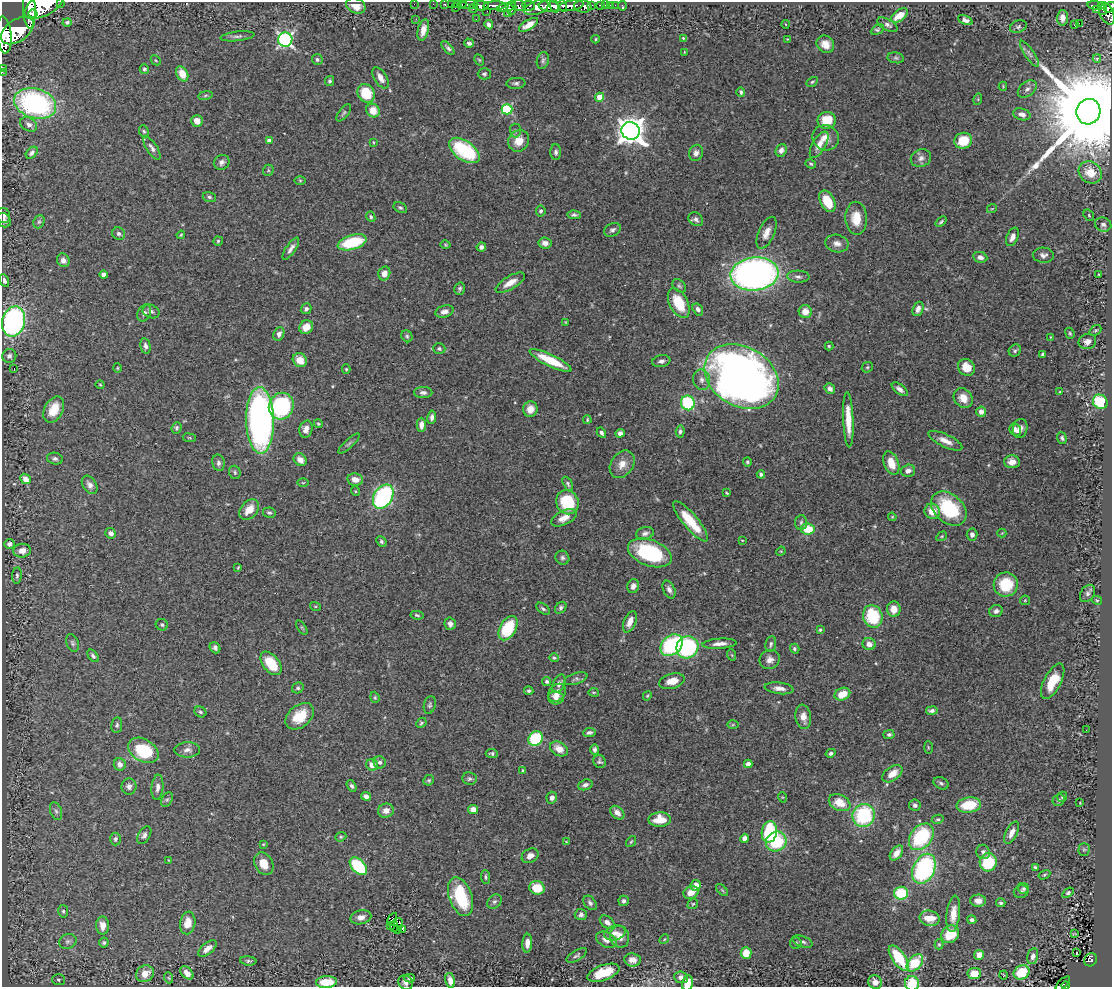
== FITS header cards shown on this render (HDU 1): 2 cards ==
NAXIS1  =                 1110
NAXIS2  =                  985

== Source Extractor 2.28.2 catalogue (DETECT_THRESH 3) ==
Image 1110 x 985 px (HDU 1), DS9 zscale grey, 1 PNG px = 1 image px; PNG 1114 x 989 px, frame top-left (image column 1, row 985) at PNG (2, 2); each listed source drawn as its Kron ellipse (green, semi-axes under 4 px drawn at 4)
Background 0.838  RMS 0.04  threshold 0.119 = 3 sigma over >= 5 px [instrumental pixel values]
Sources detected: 452; all 452 listed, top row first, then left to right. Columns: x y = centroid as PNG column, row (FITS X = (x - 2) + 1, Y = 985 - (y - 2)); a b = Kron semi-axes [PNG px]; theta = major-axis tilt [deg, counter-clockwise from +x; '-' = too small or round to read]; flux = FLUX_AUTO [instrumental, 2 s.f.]
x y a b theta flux
60 3 3 2 - 68
414 4 2 2 - 6.2
433 4 2 2 - 7.5
445 4 3 3 - 27
451 4 2 2 - 9.6
457 4 3 3 - 14
469 4 9 3 1 75
44 5 21 10 29 4700
462 5 4 3 - 32
600 5 4 3 - 47
605 5 2 2 - 4.8
610 5 2 2 - 8.5
615 5 2 2 - 4.7
1096 5 8 4 -7 160
356 6 10 7 -23 32
481 6 8 4 -6 660
495 6 11 4 1 970
519 6 7 5 -16 430
529 6 6 5 - 360
549 6 10 5 -7 1800
554 6 7 3 -71 570
563 6 6 4 -66 520
571 6 12 5 10 1200
583 6 8 6 -7 360
591 6 4 3 - 210
622 6 5 3 - 8.9
1101 6 4 3 - 150
506 7 9 4 16 480
1110 7 6 4 37 300
455 8 3 2 - 50
512 8 7 3 80 360
536 8 13 6 18 1100
29 9 20 6 -88 3600
473 9 4 3 - 14
1096 10 3 2 - 13
1103 10 5 2 - 80
487 11 2 2 - 4.2
1107 13 12 7 -65 600
33 14 4 4 - 830
507 14 2 2 - 8.3
899 15 10 5 38 41
1062 18 7 6 - 17
416 19 2 2 - 1.9
476 19 2 2 - 4.6
965 20 8 4 -24 10
67 22 4 4 - 5.2
1079 23 3 2 - 580
785 24 4 3 - 1.9
489 25 5 4 - 9.2
528 25 11 4 31 24
888 25 11 5 -28 8.6
1074 25 3 2 - 7.9
1018 27 8 6 21 6.4
423 30 11 5 75 22
877 30 7 4 29 5.3
17 31 18 11 34 6200
4 35 19 7 -84 5200
237 36 17 4 6 10
683 38 4 3 - 2.9
285 39 7 7 - 630
596 39 4 3 - 2.4
787 39 2 2 - 1.6
469 43 5 4 - 7
825 44 9 8 - 24
448 48 8 4 -47 6.9
684 52 3 2 - 2
1029 54 15 5 -56 11
896 58 8 5 -10 5.6
1097 58 4 3 - 4.1
317 59 5 5 - 5.9
156 60 5 3 - 3
479 60 6 4 -58 3.7
543 60 8 6 74 7
2 68 3 2 - 2.3
144 69 4 4 - 5.8
2 72 2 2 - 11
182 74 8 5 -63 38
484 74 6 5 - 5
381 78 12 6 -59 20
330 81 5 4 - 4.8
812 82 6 4 30 4
516 83 9 5 2 7.5
1003 86 4 4 - 2.6
1027 89 10 7 37 12
741 92 4 3 - 5.3
366 93 10 8 -55 100
205 95 7 4 10 4.3
599 97 4 4 - 52
978 99 6 3 73 3.1
35 103 21 14 -16 510
507 109 5 5 - 220
373 111 7 6 - 38
1088 112 13 12 - 81000
344 113 10 5 52 5.4
1022 114 9 5 -16 16
827 120 9 8 - 59
197 121 6 5 - 25
29 124 9 6 -30 12
515 130 7 5 -88 5.3
144 131 6 5 - 4.4
631 131 9 8 - 3500
826 138 13 12 - 28
269 141 4 4 - 17
519 141 11 10 - 32
963 141 9 8 - 73
373 142 3 2 - 1.9
819 145 15 6 60 22
152 148 13 5 -57 12
464 150 17 9 -35 210
781 150 6 5 - 11
556 152 8 5 -89 6.8
32 153 7 5 47 9.2
696 153 8 7 - 13
921 158 10 8 23 13
222 162 8 7 - 9.9
811 164 5 4 - 4
268 170 6 5 - 4.1
1090 172 12 10 -38 54
300 180 6 4 -1 3.4
209 197 6 5 - 5.3
827 201 11 7 -62 66
400 208 7 5 -29 4.9
992 208 5 3 - 2.2
541 211 5 5 - 6
4 215 7 6 - 6.9
574 215 7 4 -3 6.5
1089 215 6 5 - 3.5
371 217 5 4 - 5.5
856 218 16 11 -87 48
696 219 8 6 -39 8.6
4 220 8 6 -41 8.5
39 222 7 5 68 5.4
941 222 6 3 39 4.1
1103 224 8 7 - 8.9
612 230 9 6 26 8.3
766 233 17 8 66 22
119 234 7 6 - 7.2
181 235 4 3 - 2.6
1012 237 10 5 65 16
218 241 5 4 - 3.7
352 242 15 7 17 150
545 243 7 5 -10 12
837 243 12 8 -10 16
446 245 5 4 - 3.3
481 247 5 4 - 9.6
291 249 13 5 56 12
1043 255 10 7 -2 11
980 257 7 5 -11 12
63 260 7 6 - 11
384 273 7 6 - 21
754 274 24 16 6 1300
104 275 4 4 - 20
1099 275 3 2 - 2.2
798 277 11 6 -3 9.9
4 281 7 4 -65 7
510 283 16 6 30 27
679 286 8 5 -44 5.3
460 289 6 5 - 5.8
679 303 16 9 -62 82
306 309 6 5 - 6.6
698 309 6 5 - 9.8
918 309 7 5 69 14
151 311 9 6 -23 8.4
444 312 9 6 17 14
805 312 6 6 - 24
144 313 9 6 62 8.9
14 321 15 11 76 660
565 322 4 2 - 1.8
306 327 7 6 - 35
1095 330 6 4 40 3.7
1070 333 6 4 -69 3.9
279 334 7 5 66 11
407 336 6 5 - 4.7
1051 337 4 4 - 2
1087 342 9 7 20 17
145 346 8 5 -77 8.2
829 346 4 4 - 3.5
439 349 6 5 - 5.3
1015 351 6 5 - 5.8
1043 354 4 3 - 4.6
9 356 7 7 - 9
300 360 7 6 - 32
550 360 23 6 -26 86
661 361 9 6 10 9.8
867 367 6 5 - 4.2
966 367 9 8 - 39
14 368 2 2 - 43
117 368 4 4 - 2.9
346 369 4 4 - 3.4
741 377 39 30 -31 2100
702 380 10 8 -79 16
100 385 4 3 - 2.7
830 389 6 4 -50 11
900 389 9 4 -39 12
423 392 9 5 -1 9.1
1060 392 4 3 - 2.7
963 398 10 8 -48 31
1100 402 8 7 - 140
688 403 7 7 - 180
281 406 13 12 - 300
530 409 8 7 - 22
54 410 14 9 62 57
981 412 5 5 - 16
432 417 6 4 81 9
260 420 33 14 -88 1100
587 420 4 3 - 3.5
848 420 27 5 -87 51
318 424 4 4 - 3.3
421 425 7 4 88 15
176 428 6 5 - 4.9
1020 428 9 7 77 16
306 429 8 6 75 17
1015 430 6 5 - 13
680 431 6 4 85 5.8
601 433 5 3 - 7.3
620 433 5 4 - 9.5
189 438 6 3 -8 2.8
1062 438 6 4 -70 6.6
945 441 18 6 -26 25
349 444 14 3 42 5.7
55 459 8 6 -12 7.3
300 460 7 5 -44 20
747 462 4 4 - 4.1
1012 462 8 6 2 17
218 463 8 6 -80 8.3
891 463 12 7 -69 38
622 464 15 11 55 27
908 471 7 6 - 13
235 472 7 5 -73 5.6
761 474 4 3 - 5.9
25 479 6 4 -41 22
355 479 8 6 -10 23
303 483 6 4 0 3.1
568 484 8 4 -62 5.3
90 485 10 6 -56 12
355 491 5 3 - 2.4
727 493 4 2 - 2.5
383 497 13 9 58 440
567 502 12 11 - 120
949 509 20 14 -42 190
249 510 11 8 47 39
932 511 8 7 - 33
269 513 6 5 - 6.2
892 517 4 4 - 2.6
564 518 14 7 26 27
691 521 25 7 -50 81
801 522 7 5 86 6.7
808 529 7 5 -9 84
111 533 5 5 - 12
645 533 9 6 13 9.6
1002 533 4 4 - 2.4
972 535 6 5 - 11
942 536 5 3 - 2.8
742 540 3 2 - 1.8
381 541 6 4 -48 5.4
10 544 5 5 - 11
22 551 9 7 7 20
781 551 5 4 - 2.3
650 553 23 13 -20 230
562 558 7 6 - 6.8
238 568 3 2 - 2.3
17 576 8 4 86 6
1006 585 12 12 - 110
633 586 7 6 - 12
669 589 9 5 -64 11
1087 593 9 7 56 8.6
1025 600 5 4 - 2.9
1097 600 5 4 - 3
315 606 5 3 - 2.8
561 608 6 5 - 6.3
543 609 8 4 -37 6
894 609 8 7 - 30
996 611 7 6 - 10
417 615 6 4 -9 4.8
873 616 11 9 -74 150
630 622 11 6 68 24
450 624 6 5 - 11
162 625 6 5 - 5
302 627 8 3 -55 3.7
508 628 13 8 60 140
820 630 3 3 - 4.2
72 643 9 6 -68 6.6
719 644 17 5 4 18
771 644 8 5 81 6.9
869 644 6 6 - 17
672 645 12 9 44 250
687 647 11 10 - 280
215 648 6 5 - 8.2
795 649 5 4 - 5.1
732 655 6 3 -71 2.3
93 656 7 4 -51 6.6
554 658 5 4 - 3.6
770 660 10 9 - 17
271 663 13 8 -51 87
576 679 12 5 19 7.7
547 681 5 4 - 5.6
672 681 13 7 14 31
1053 681 19 8 63 73
559 684 9 6 64 11
298 688 6 5 - 5.2
779 688 14 6 -7 18
529 691 4 4 - 6.1
594 692 5 2 - 2.7
557 693 10 7 45 18
842 694 8 6 23 39
647 696 5 3 - 2.8
375 697 6 4 -70 3.5
556 698 8 6 -4 13
430 705 9 6 76 5.8
932 711 6 3 10 7.4
200 712 6 5 - 5.1
300 716 16 11 40 69
803 717 12 7 -81 25
421 723 6 4 46 4.1
117 725 8 5 81 5.5
733 725 6 4 1 3.4
1086 730 3 2 - 2.4
589 733 6 4 7 7.3
889 734 5 4 - 5.8
536 739 8 6 49 160
928 747 6 3 -89 3
559 749 9 6 -31 26
143 750 16 11 -30 140
187 750 13 7 1 15
594 750 5 4 - 6.3
831 753 5 4 - 6.2
492 754 6 4 -4 5
600 761 7 6 - 6.4
380 762 6 6 - 9.2
120 764 6 6 - 16
748 764 4 4 - 13
372 765 6 5 - 21
523 770 3 3 - 3
892 774 11 7 36 31
469 779 7 6 - 6
429 780 5 5 - 4.4
941 783 8 5 -28 6.3
585 785 7 5 19 8.9
129 786 8 7 - 10
352 786 6 4 -55 6.6
157 787 12 6 85 13
366 796 5 4 - 13
782 797 5 3 - 2.2
1062 797 5 4 - 5.1
552 798 6 5 - 10
167 800 8 5 62 5.7
1059 800 6 5 - 5.7
840 803 11 7 -26 46
1080 803 3 2 - 2
915 805 6 5 - 6.7
969 805 12 7 7 91
473 809 5 4 - 24
56 811 9 5 -69 7.9
386 811 8 7 - 20
617 813 8 5 -43 17
864 815 11 11 - 240
938 819 6 4 10 4.5
660 820 11 7 1 43
769 832 11 7 80 160
1012 833 12 5 63 21
144 835 10 6 58 9.4
341 837 5 4 - 3.9
921 837 15 10 51 190
745 838 4 4 - 18
115 839 6 5 - 6.5
566 841 4 2 - 1.7
776 841 10 9 - 140
631 842 6 4 53 3.3
263 844 4 2 - 1.9
1084 850 6 5 - 4.9
983 852 7 6 - 9.1
896 853 8 5 53 23
530 856 9 6 30 16
168 860 3 2 - 1.9
988 862 9 8 - 110
264 864 12 9 -62 36
358 866 10 6 -46 190
1035 867 4 3 - 3.7
924 869 16 10 64 370
1044 875 6 3 31 3.4
485 877 7 4 -84 5
696 886 5 5 - 27
537 888 8 6 -20 67
1024 888 6 5 - 5.2
722 890 7 4 -45 4
691 892 7 6 - 26
1021 892 7 6 - 7.2
901 893 7 6 - 110
1068 893 6 4 34 4.5
461 897 20 11 -70 160
624 901 5 5 - 7.3
978 901 8 6 -1 19
494 902 8 6 42 7.1
590 903 8 5 -49 7.4
1001 903 4 4 - 5.2
693 904 6 4 42 3.7
63 911 6 5 - 4.8
581 914 6 5 - 8.2
953 914 18 6 83 31
361 917 10 7 13 16
930 918 10 7 -12 40
392 919 7 2 65 1.6
972 920 4 4 - 7.2
398 922 5 2 - 1.4
607 922 8 5 -37 14
188 923 11 7 81 36
103 925 9 6 -89 22
390 925 2 2 - 19
394 927 5 2 - 5.3
398 929 2 2 - 2.3
402 929 4 2 - 4.4
615 933 11 7 14 17
950 934 9 8 - 74
1074 934 3 2 - 2
620 937 11 9 -68 26
664 939 5 4 - 3
606 940 11 7 -27 17
68 941 9 7 22 9
802 942 11 5 -19 8.9
104 943 5 5 - 5.1
527 943 9 5 86 19
796 943 6 5 - 5.3
939 944 5 4 - 3.4
207 949 11 5 39 18
746 953 6 5 - 60
1077 953 3 2 - 7.1
577 955 11 5 32 6.2
979 955 5 5 - 25
1033 956 8 5 77 12
899 958 15 6 -55 110
633 960 8 6 -6 18
1091 960 7 6 - 91
248 961 8 4 -5 5.3
915 963 10 6 49 110
1022 972 8 7 - 81
187 973 8 5 -46 19
603 973 17 7 20 63
974 973 6 5 - 31
145 974 9 8 - 31
1004 975 4 3 - 1.9
681 977 7 5 -6 13
169 978 5 3 - 2.5
409 978 5 3 - 4.2
58 980 6 5 - 4.7
450 980 8 4 -78 17
326 982 10 6 4 67
875 982 7 6 - 22
406 983 8 6 -42 11
687 983 7 5 75 31
912 983 7 7 - 69
1063 984 9 3 46 26
1065 985 4 3 - 20
At the frame edge (FLAGS 8, measured only in part): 11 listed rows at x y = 60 3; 44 5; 1110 7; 4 35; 2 68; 2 72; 1088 112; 326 982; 687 983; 912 983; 1065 985